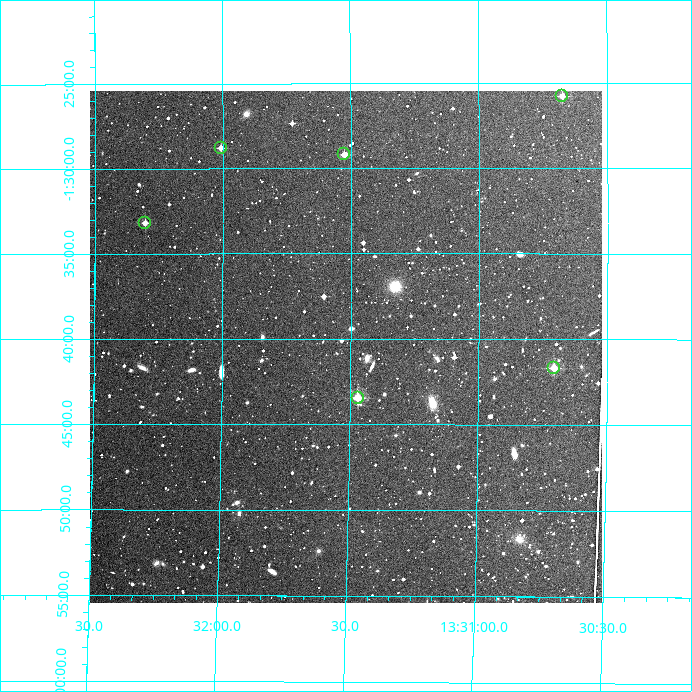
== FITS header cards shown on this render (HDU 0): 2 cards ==
NAXIS1  =                  512
NAXIS2  =                  512

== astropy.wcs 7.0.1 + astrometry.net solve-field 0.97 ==
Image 512 x 512 px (HDU 0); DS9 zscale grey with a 90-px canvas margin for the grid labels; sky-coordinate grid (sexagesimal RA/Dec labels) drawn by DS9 from the SOLVED WCS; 6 Tycho-2 reference stars matched to detected sources circled (green)
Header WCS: RA---TAN/DEC--TAN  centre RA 13:31:31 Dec -01:40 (202.88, -1.67 deg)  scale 3.52 arcsec/px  FOV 30.0' x 30.0'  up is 0 deg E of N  parity normal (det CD < 0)
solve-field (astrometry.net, Tycho-2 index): VERIFIED the header's WCS against the Tycho-2 star catalogue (verified at 2 index scales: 6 matches each, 0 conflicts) and refined it, rather than solving blind
Solved WCS: RA---TAN-SIP/DEC--TAN-SIP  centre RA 13:31:31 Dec -01:40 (202.88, -1.67 deg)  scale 3.51 arcsec/px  FOV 29.9' x 30.0'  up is +1 deg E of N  parity normal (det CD < 0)
The solver's refit moves the header's centre by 2 arcsec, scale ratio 0.9973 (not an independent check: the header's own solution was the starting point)
Tycho-2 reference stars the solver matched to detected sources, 6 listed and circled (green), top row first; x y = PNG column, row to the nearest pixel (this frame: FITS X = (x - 90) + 1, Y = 512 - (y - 91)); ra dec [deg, ICRS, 3 dp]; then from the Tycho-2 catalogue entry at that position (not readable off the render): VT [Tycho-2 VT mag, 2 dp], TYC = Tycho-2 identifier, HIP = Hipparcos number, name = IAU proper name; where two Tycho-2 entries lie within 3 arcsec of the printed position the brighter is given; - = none
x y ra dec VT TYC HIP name
562 96 202.669 -1.429 11.15 4966-2-1 - -
221 148 203.002 -1.480 11.72 4966-25-1 - -
344 154 202.882 -1.486 11.64 4966-27-1 - -
145 223 203.076 -1.553 11.48 4966-65-1 - -
554 368 202.677 -1.695 10.56 4966-149-1 - -
358 398 202.867 -1.724 10.38 4966-178-1 - -